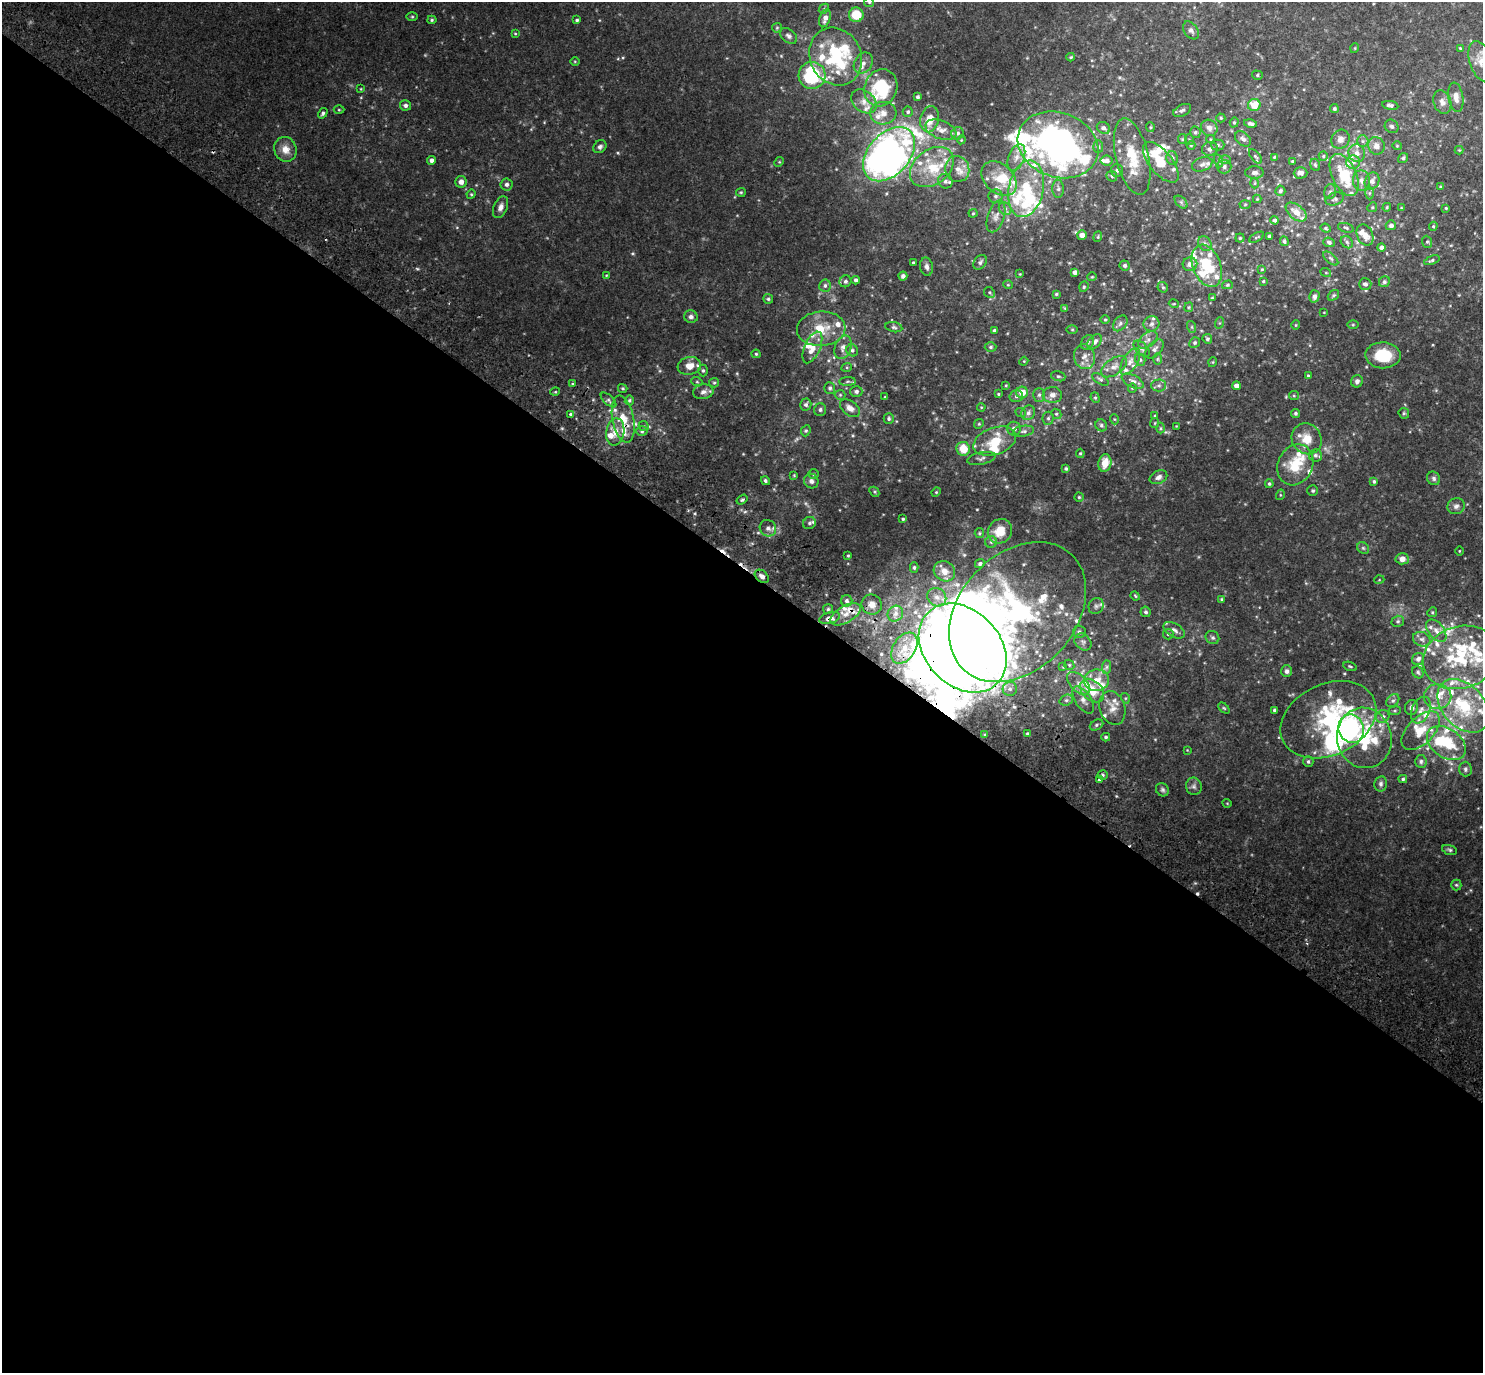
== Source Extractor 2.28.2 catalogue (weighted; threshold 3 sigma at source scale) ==
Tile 14 of 4 x 4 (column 2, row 4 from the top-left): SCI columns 1520-3000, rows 203-1573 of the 6001 x 6026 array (HDU 1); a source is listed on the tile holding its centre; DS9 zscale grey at full resolution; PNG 1485 x 1375 px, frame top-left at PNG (2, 2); each listed source drawn as its Kron ellipse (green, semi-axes under 4 px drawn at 4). Shown black and unused: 59% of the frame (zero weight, under 2 of 3 exposures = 3% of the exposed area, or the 3 px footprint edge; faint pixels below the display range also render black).
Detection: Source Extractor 2.28.2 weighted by HDU 2 'WHT'; one run over the whole footprint, this tile lists its part. Background 0.115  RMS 0.0076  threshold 0.0342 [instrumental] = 3 sigma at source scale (4.5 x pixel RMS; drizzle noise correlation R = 1.50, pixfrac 1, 0.05/0.05 arcsec/px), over >= 5 px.
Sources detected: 500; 4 too faint to see at this stretch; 7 inside a brighter object's white glare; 4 cosmic-ray / hot-pixel residue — neither listed nor drawn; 115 inside a brighter listed object's ellipse — not listed separately; the other 370 listed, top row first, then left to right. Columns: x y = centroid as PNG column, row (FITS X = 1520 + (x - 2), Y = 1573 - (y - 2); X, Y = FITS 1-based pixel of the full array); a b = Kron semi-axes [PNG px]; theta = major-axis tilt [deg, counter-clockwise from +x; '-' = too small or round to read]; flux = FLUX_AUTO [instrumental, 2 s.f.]
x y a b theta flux
869 2 5 4 - 0.88
824 9 5 4 - 0.98
856 15 7 7 - 18
412 17 5 3 - 0.89
825 18 9 5 71 4.4
432 20 4 4 - 1.1
577 20 4 3 - 1.3
777 28 5 5 - 0.92
1191 30 10 6 -53 2.8
515 34 4 3 - 0.71
789 36 9 6 -40 2.4
1355 48 5 3 - 0.61
1460 48 3 3 - 0.74
836 57 30 25 -62 60
1071 57 4 3 - 0.92
575 61 5 3 - 0.66
1481 61 21 11 -73 9.5
863 63 11 8 57 4.7
812 75 13 13 - 71
1257 75 5 4 - 1.2
881 88 19 16 69 47
361 89 4 2 - 0.55
918 97 4 3 - 1.5
1456 97 15 7 -81 5.3
864 101 14 10 -39 6.8
1442 102 12 8 -70 4.3
405 105 5 5 - 2
1254 105 6 6 - 12
1390 105 8 4 -9 2.4
1334 109 4 4 - 1.2
339 110 5 3 - 0.78
1182 110 10 5 26 2.1
908 112 5 5 - 1.4
323 113 6 4 57 1.5
883 113 13 11 4 7
1221 118 4 4 - 0.95
930 119 13 9 78 12
1234 122 5 4 - 0.98
1250 124 6 4 -13 2.4
1392 126 7 6 - 1.8
1150 127 5 4 - 0.87
1103 128 7 5 -35 2.5
1209 128 8 8 - 4.1
941 130 16 9 -21 7
1195 132 6 5 - 1.4
957 133 6 6 - 2.2
1182 139 5 4 - 0.91
1211 139 4 3 - 0.82
1243 139 9 6 -40 2.8
1340 139 10 9 - 3.6
961 140 4 3 - 0.63
1190 140 5 3 - 0.72
1363 141 6 5 - 1.7
1058 145 41 32 -20 280
1191 145 4 4 - 0.74
1218 145 6 5 - 1.5
1376 146 9 8 - 4.6
1397 146 4 4 - 0.8
600 147 7 6 - 2.1
1098 147 6 5 - 1.5
285 149 12 11 - 8
1210 149 8 7 - 2.9
1459 150 4 4 - 0.65
1357 153 9 8 - 4.3
889 154 31 20 48 440
1255 156 8 4 -50 1.3
1323 156 5 4 - 0.85
1016 157 14 8 69 6.2
1132 157 39 16 -76 24
1274 157 4 3 - 0.77
1172 158 7 6 - 2
1403 158 5 4 - 1.2
432 160 4 4 - 2.6
1225 160 6 4 0 1.1
1107 161 6 5 - 3.5
1219 161 7 4 -71 1.2
1292 161 4 3 - 0.64
779 162 5 4 - 0.78
1161 162 24 11 -51 19
1353 162 7 6 - 2.8
1202 164 11 6 20 3
1315 165 6 4 -67 1.2
932 167 24 17 37 24
1224 167 7 7 - 2.6
957 169 13 12 - 7.8
1117 170 6 6 - 2
1254 173 9 6 1 2.6
1301 173 7 5 2 3.8
1344 175 22 12 -65 30
1112 176 6 4 -44 1.2
999 179 20 14 -44 17
945 181 7 7 - 2.5
1361 181 10 8 -84 4.1
1372 181 9 7 64 3.2
461 182 6 5 - 4.2
1255 183 5 3 - 0.81
506 184 6 6 - 2.1
1440 187 3 3 - 0.63
1026 189 28 17 78 35
1058 189 9 6 -89 2.1
1280 191 5 5 - 1.9
741 192 5 4 - 0.93
1330 192 7 6 - 1.8
1369 193 6 4 89 1.1
471 194 5 4 - 0.86
996 196 7 7 - 2.2
1257 199 4 4 - 0.67
1335 199 9 6 18 1.9
1181 202 7 4 -45 1.6
1245 204 5 3 - 0.74
500 207 11 7 68 3.9
1372 207 5 4 - 0.9
1387 207 4 3 - 0.71
1401 208 4 3 - 0.56
1446 208 3 3 - 0.64
1005 209 7 5 -43 2
1296 212 12 7 -39 8.9
973 213 4 4 - 0.81
996 216 16 8 72 5
1275 220 4 4 - 1.7
1391 225 5 5 - 2.7
1433 226 4 4 - 0.9
1326 228 5 4 - 0.99
1346 228 8 4 -16 1.3
1082 235 5 4 - 5.3
1365 235 11 8 -65 6.7
1269 236 3 3 - 0.98
1098 237 5 4 - 0.87
1257 237 8 2 29 0.75
1240 238 4 4 - 0.87
1284 241 5 4 - 1.4
1329 242 6 4 -21 1.8
1347 242 7 5 -48 1.5
1427 242 6 5 - 1.3
1205 244 8 6 -58 2.1
1381 248 4 4 - 2.7
1331 258 9 4 -41 1.5
1432 260 8 4 22 1.4
913 262 3 2 - 0.71
980 262 8 6 49 1.9
1190 264 7 6 - 4.6
1125 265 5 5 - 1.9
1207 266 22 14 -68 27
926 267 9 6 -79 2.8
1262 269 3 3 - 0.67
1075 272 4 4 - 2.7
1326 273 5 3 - 0.61
1020 274 3 2 - 0.53
606 275 4 3 - 0.64
903 276 4 4 - 1.9
1092 277 4 4 - 0.78
856 280 4 4 - 1.7
845 281 6 5 - 1.9
1263 281 3 2 - 0.86
1384 282 6 5 - 1.5
1365 284 6 5 - 2.4
1008 285 5 3 - 0.61
1227 285 5 4 - 1
825 286 6 5 - 1.9
1084 287 5 4 - 1
1163 287 6 5 - 1.2
989 292 6 5 - 1.1
1056 294 3 3 - 0.97
1333 295 6 4 40 1.2
1314 296 6 5 - 2.7
1212 298 4 4 - 0.67
768 299 5 5 - 1.2
1174 304 5 3 - 0.68
1189 307 5 4 - 0.8
1065 308 3 2 - 0.78
1324 312 4 2 - 0.47
691 317 7 6 - 2.5
1105 320 5 3 - 0.7
1120 323 9 6 51 2.4
1219 323 6 3 70 0.77
1152 324 8 7 - 2.9
1296 325 5 4 - 0.78
1353 325 5 4 - 0.87
894 327 9 5 -12 1.7
1192 327 6 4 -72 1
821 329 24 17 4 20
1072 329 5 3 - 0.71
994 331 3 3 - 1.7
1207 339 5 4 - 1.4
1148 340 11 7 38 3.1
1088 342 8 6 53 1.8
1095 342 9 5 48 3.3
1195 342 5 5 - 1.5
812 347 17 8 66 9.1
843 347 12 8 68 4.9
990 347 6 4 3 1.3
1142 349 10 5 -46 2
1154 349 11 6 47 2.9
852 350 6 5 - 1.9
756 354 4 4 - 0.9
1383 355 18 13 -2 23
1084 357 12 10 -76 5.5
1157 359 6 4 89 1.1
1140 360 6 5 - 1.3
1024 361 4 3 - 0.64
1130 361 15 7 59 5
1213 362 5 3 - 0.63
689 366 12 9 8 7.8
847 367 5 3 - 0.89
1114 367 14 8 35 5.1
703 370 6 4 -90 1.3
1308 375 4 3 - 0.8
1058 376 7 5 -17 1.4
1100 379 9 4 -32 1.6
847 381 8 4 1 1.4
1133 381 12 6 -27 3.1
1357 381 6 5 - 2.3
697 382 5 3 - 0.77
714 383 5 4 - 1
573 384 4 3 - 1.1
1006 385 3 3 - 0.7
1159 385 7 6 - 1.9
1236 386 4 4 - 3.7
623 388 5 4 - 0.97
830 388 6 5 - 1.6
1132 388 4 4 - 0.76
856 391 6 5 - 2.2
555 392 5 3 - 0.76
703 392 10 7 8 3.5
1022 392 6 5 - 10
998 394 4 3 - 0.76
840 395 5 5 - 1.1
1039 395 7 6 - 2
1052 395 9 8 - 4
1016 396 7 6 - 2
1294 396 5 4 - 0.97
885 397 3 3 - 0.67
1095 398 5 4 - 1
609 400 10 4 -43 1.8
629 400 5 4 - 1.2
806 404 6 5 - 1.9
981 407 4 3 - 0.66
850 408 11 7 -36 5.3
820 410 6 6 - 1.8
1021 413 5 3 - 0.77
1028 413 7 6 - 2.5
1295 413 4 4 - 1.4
1404 413 5 5 - 1.1
571 414 4 3 - 3.4
1056 414 5 4 - 1.1
1155 416 4 3 - 0.69
1048 418 6 5 - 1.6
623 419 24 11 -79 14
889 419 5 5 - 1.4
1114 419 5 3 - 0.68
1155 423 5 4 - 0.84
979 424 5 4 - 0.99
1101 425 6 5 - 1.6
644 426 5 4 - 1.2
1176 426 4 4 - 0.57
1160 428 5 3 - 0.86
1014 429 7 7 - 3.4
642 431 6 5 - 1.8
806 431 6 4 67 1.1
1024 431 10 5 8 2.3
615 432 14 9 79 7.8
1307 439 16 14 -53 12
995 441 22 13 20 18
963 449 7 6 - 14
1080 453 4 3 - 0.93
1315 455 6 6 - 2.1
981 458 14 6 12 2.7
1105 463 9 6 77 9.5
1295 465 21 17 64 25
1066 468 3 3 - 1
814 474 5 5 - 1
794 475 3 3 - 0.64
1158 477 9 6 26 3.5
1434 478 7 6 - 1.9
765 481 5 4 - 1.5
811 481 7 7 - 2.7
1374 481 4 4 - 1.4
1269 484 4 4 - 1.2
1313 491 5 5 - 1.2
874 492 5 4 - 1
936 492 4 4 - 0.74
1280 495 5 3 - 0.8
1079 497 5 4 - 0.93
742 500 6 4 36 1.4
1456 506 9 8 - 2.9
903 519 3 3 - 0.94
809 523 6 6 - 1.8
768 528 8 8 - 3.7
1000 531 13 11 48 13
979 533 5 4 - 0.92
991 542 6 5 - 1.4
1363 548 6 5 - 1.4
1459 551 4 3 - 0.54
848 556 4 3 - 0.94
1402 559 6 5 - 5.9
980 564 5 4 - 1.8
914 567 5 4 - 1.1
944 571 11 9 -35 6.2
762 576 8 5 -41 3.9
1379 580 5 3 - 0.6
1135 596 5 4 - 0.86
937 597 10 8 -41 5.1
1222 599 4 3 - 0.93
847 601 6 5 - 2.1
872 605 10 10 - 5
1096 606 8 7 - 2.4
828 609 5 5 - 1.2
1018 612 79 58 47 210
1146 612 5 5 - 1.7
1432 612 5 4 - 0.93
845 614 17 8 30 7.2
895 614 8 7 - 4.1
830 618 11 5 14 3.7
1398 621 6 5 - 1.6
1174 630 12 6 -31 3.3
1436 631 13 7 -51 5.2
1079 632 6 6 - 2
1168 634 5 5 - 1.3
1212 637 7 6 - 1.8
1422 639 9 7 -22 2.8
1083 642 9 7 -45 2.8
904 648 17 11 57 14
963 648 50 38 -46 1800
1461 657 39 31 19 63
1418 659 6 6 - 3.5
1069 665 5 4 - 1
1350 666 7 3 -19 0.93
1063 667 4 4 - 0.75
1106 667 7 4 89 1.7
1287 671 6 5 - 2.3
1418 672 6 5 - 1.3
1096 680 13 10 9 11
1079 683 14 8 -44 5.4
1010 689 7 7 - 2.3
1092 691 14 9 -42 14
1437 697 14 12 -7 10
1125 698 5 3 - 0.83
1066 700 7 5 21 1.7
1083 700 15 8 -56 4.9
1393 701 7 5 47 1.8
1463 706 31 21 -48 51
1112 708 17 12 -72 7.6
1224 708 6 4 -44 1
1411 708 7 6 - 2.9
1274 710 3 3 - 1.6
1421 710 14 9 67 5.2
1395 711 6 3 8 0.9
1383 716 7 6 - 2.2
1328 720 50 35 26 86
1096 725 7 5 29 1.4
1351 729 14 12 -71 110
1421 731 24 13 46 15
1027 733 3 3 - 0.99
985 735 3 3 - 0.85
1106 737 4 3 - 1.2
1364 738 30 27 -78 53
1446 743 21 14 -34 31
1187 750 3 3 - 0.51
1308 761 5 5 - 1.5
1421 761 6 5 - 1.7
1465 769 7 6 - 2.1
1103 775 5 4 - 1.4
1403 779 4 4 - 1.2
1099 780 4 3 - 1.4
1381 784 7 6 - 1.8
1194 786 8 8 - 2.7
1162 790 7 6 - 1.7
1227 803 4 3 - 0.54
1450 850 8 4 -17 1.5
1456 885 5 5 - 1.1
Overlapping masked pixels (flux is a lower limit): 5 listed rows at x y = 571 414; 623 419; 762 576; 830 618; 963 648
Isophote crosses this tile's border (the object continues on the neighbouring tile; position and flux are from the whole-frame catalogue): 2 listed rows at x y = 869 2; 1481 61
Unlisted compact peaks at least as high as the median listed source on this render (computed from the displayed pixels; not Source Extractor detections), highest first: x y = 417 269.